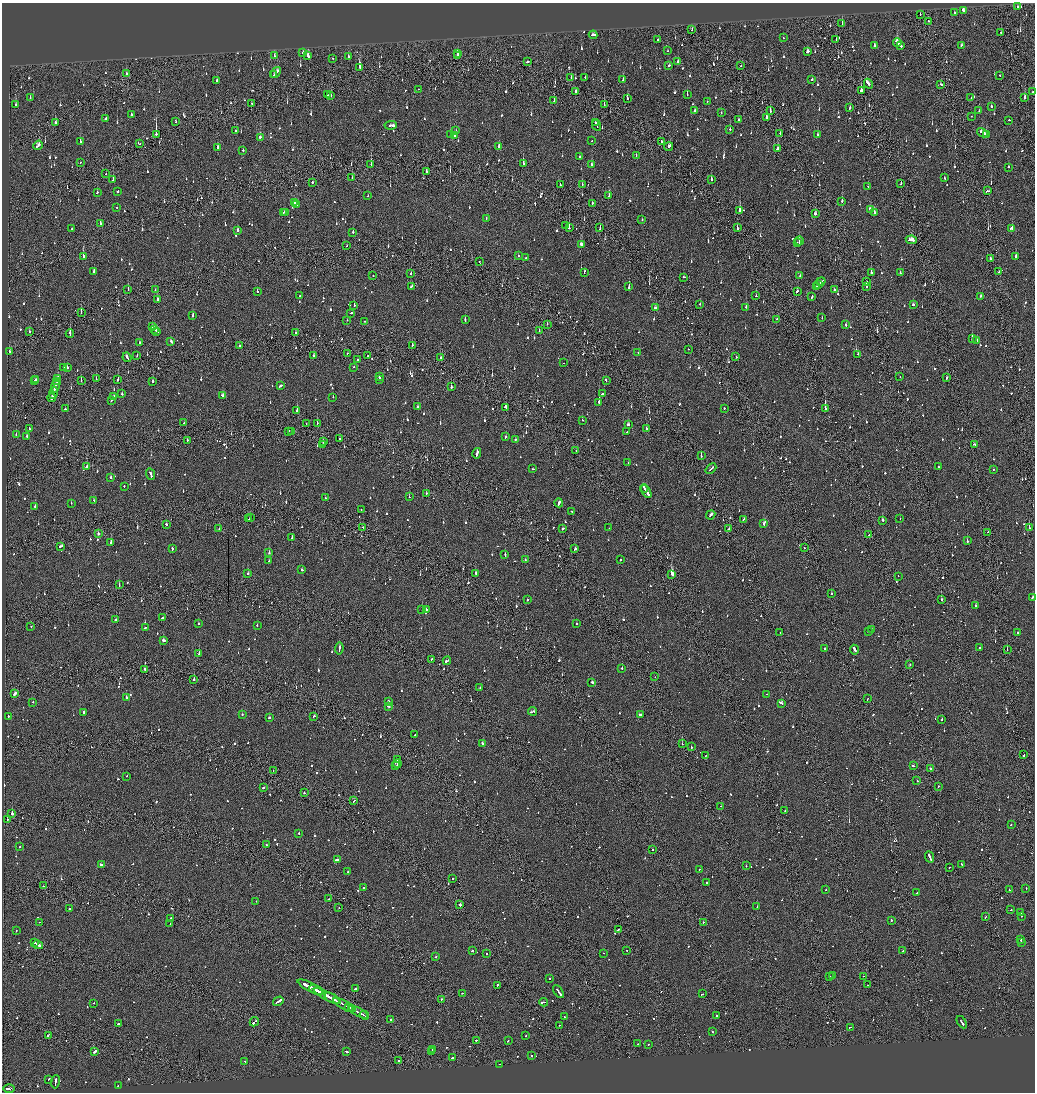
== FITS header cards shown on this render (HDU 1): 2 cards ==
NAXIS1  =                 2065
NAXIS2  =                 2180

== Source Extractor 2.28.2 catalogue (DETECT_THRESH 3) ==
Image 2065 x 2180 px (HDU 1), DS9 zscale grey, zoomed out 1/2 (1 PNG px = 2 x 2 image px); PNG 1037 x 1094 px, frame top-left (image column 1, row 2179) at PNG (2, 3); each listed source drawn as its Kron ellipse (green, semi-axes under 4 px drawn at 4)
Background -0.123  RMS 0.094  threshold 0.282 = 3 sigma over >= 5 px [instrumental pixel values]
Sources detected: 1640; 145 cannot appear on this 1/2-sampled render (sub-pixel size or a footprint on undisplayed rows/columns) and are neither listed nor drawn; of the other 1495, the 500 brightest by FLUX_AUTO listed and drawn (995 fainter detections omitted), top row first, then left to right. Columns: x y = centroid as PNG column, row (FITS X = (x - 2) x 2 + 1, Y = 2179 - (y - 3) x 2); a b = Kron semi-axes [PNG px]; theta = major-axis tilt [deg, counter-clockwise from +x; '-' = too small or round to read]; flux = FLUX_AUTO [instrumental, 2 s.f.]
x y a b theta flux
1017 6 2 2 - 72
963 10 3 2 - 350
954 13 2 2 - 110
920 15 2 1 - 74
928 21 2 1 - 460
842 23 3 2 - 120
692 30 3 1 - 62
1001 32 2 2 - 180
593 35 4 3 - 110
783 38 2 2 - 100
836 39 2 2 - 91
657 40 2 2 - 110
897 43 4 3 - 370
961 45 2 2 - 63
874 46 3 2 - 120
900 46 4 2 - 100
667 51 2 1 - 210
807 51 3 2 - 83
303 53 3 2 - 80
458 54 3 1 - 130
274 56 3 2 - 78
308 56 3 2 - 190
457 56 2 2 - 120
348 57 3 2 - 98
333 58 2 2 - 62
527 61 3 2 - 76
678 62 2 2 - 650
669 65 2 2 - 60
741 66 2 1 - 64
360 67 4 2 - 400
276 73 6 2 52 340
126 74 2 2 - 67
274 75 2 1 - 91
1000 75 2 2 - 69
571 77 2 2 - 86
585 77 2 2 - 81
812 79 2 2 - 130
217 80 2 2 - 140
623 80 3 2 - 89
868 84 5 2 - 130
941 84 2 2 - 140
419 89 2 2 - 84
861 90 4 2 - 380
576 91 2 2 - 70
1033 92 2 2 - 82
327 95 3 2 - 75
331 95 3 2 - 77
687 95 3 1 - 120
30 98 2 2 - 64
627 98 3 2 - 72
971 98 2 2 - 160
1025 98 3 2 - 150
554 101 3 1 - 100
707 101 2 2 - 87
252 103 2 1 - 89
604 104 3 1 - 100
15 105 2 2 - 170
991 106 2 2 - 60
850 108 3 2 - 79
694 111 3 2 - 61
770 111 3 2 - 170
979 111 2 2 - 82
721 113 2 2 - 83
131 115 2 2 - 180
971 116 2 1 - 69
766 117 3 2 - 78
105 119 4 2 - 130
738 120 2 2 - 63
1009 120 2 2 - 180
176 122 2 2 - 64
55 123 3 2 - 190
595 123 2 1 - 77
391 125 6 2 6 260
597 125 6 2 -64 220
730 129 2 2 - 290
235 130 2 2 - 76
456 131 2 2 - 62
780 133 3 2 - 280
982 133 6 3 -29 230
156 134 4 1 - 880
986 134 2 2 - 98
450 135 3 2 - 110
454 135 2 2 - 86
818 135 3 2 - 160
260 137 2 2 - 290
592 141 2 2 - 71
80 142 2 2 - 130
662 142 3 2 - 290
140 143 3 2 - 63
38 145 5 2 - 170
218 147 3 2 - 81
499 147 3 2 - 160
669 147 5 2 - 310
778 149 3 2 - 430
243 150 2 2 - 110
636 155 2 2 - 88
580 157 2 2 - 240
80 162 2 1 - 71
371 164 3 1 - 120
523 164 3 2 - 240
591 164 2 2 - 82
1008 167 2 2 - 110
426 172 4 2 - 100
106 174 2 1 - 63
352 178 2 1 - 79
945 178 3 2 - 72
711 179 3 2 - 130
113 180 2 2 - 160
312 182 2 2 - 470
582 184 2 1 - 70
901 184 3 2 - 99
560 185 2 1 - 68
868 186 2 1 - 140
118 191 2 2 - 87
987 191 4 2 - 82
97 192 2 2 - 76
609 195 3 2 - 110
368 196 2 2 - 71
842 201 3 2 - 280
295 203 3 3 - 140
592 203 2 2 - 73
297 204 3 2 - 100
117 208 2 1 - 170
870 210 4 3 - 260
740 211 3 2 - 320
283 213 4 2 - 140
285 213 2 2 - 170
874 213 3 2 - 260
815 214 3 3 - 130
486 219 4 2 - 110
642 219 2 2 - 380
100 223 4 2 - 220
566 225 2 2 - 94
569 228 3 2 - 370
600 228 3 1 - 150
737 228 3 1 - 110
1012 228 3 3 - 270
71 229 2 2 - 74
237 230 3 2 - 150
353 232 2 2 - 120
911 240 5 2 - 250
799 241 4 2 - 280
797 242 2 2 - 68
581 244 3 2 - 190
347 246 2 1 - 110
83 256 3 2 - 320
518 256 2 2 - 64
1016 256 3 2 - 170
526 258 2 2 - 150
991 259 3 2 - 91
479 261 2 2 - 77
93 271 3 2 - 210
584 272 3 2 - 210
871 272 3 2 - 130
999 272 2 2 - 140
900 273 3 2 - 72
411 274 2 2 - 120
800 275 2 2 - 62
373 276 2 1 - 170
684 277 2 2 - 73
821 281 5 2 - 270
866 282 3 2 - 100
818 284 3 2 - 210
411 286 3 2 - 74
629 286 3 2 - 110
817 286 2 2 - 120
866 286 2 2 - 130
128 290 2 2 - 240
155 290 2 1 - 92
834 290 2 2 - 140
797 291 3 2 - 110
257 292 3 2 - 65
300 296 2 2 - 260
756 296 2 2 - 110
812 296 3 2 - 150
980 296 3 2 - 100
157 300 3 2 - 89
700 304 2 2 - 63
354 305 2 2 - 3100
913 305 2 2 - 79
655 307 3 2 - 63
746 307 2 2 - 210
81 313 2 1 - 200
350 313 3 2 - 100
192 316 3 2 - 290
822 318 2 2 - 74
465 319 3 2 - 93
776 319 2 2 - 69
347 320 2 2 - 82
365 321 2 2 - 110
547 324 2 2 - 63
846 325 3 2 - 86
152 327 3 2 - 99
155 329 3 2 - 140
157 331 2 2 - 80
539 331 2 2 - 71
29 332 2 2 - 89
295 332 2 2 - 120
70 334 4 2 - 220
972 339 3 2 - 220
977 340 2 2 - 63
171 341 3 2 - 100
139 343 2 2 - 79
412 345 2 2 - 150
239 346 2 2 - 240
688 349 2 1 - 240
9 351 2 2 - 100
638 352 2 2 - 80
347 353 2 2 - 71
858 354 2 2 - 60
137 355 2 1 - 220
313 356 3 2 - 62
368 356 2 1 - 100
127 357 5 2 - 150
736 357 2 2 - 71
440 358 3 2 - 69
357 360 2 2 - 61
564 363 2 2 - 90
67 367 2 2 - 270
354 367 2 2 - 59
64 368 2 2 - 260
379 377 2 2 - 130
900 377 2 1 - 98
947 378 2 2 - 160
35 379 2 2 - 85
58 379 4 2 - 180
96 379 2 1 - 94
118 379 3 1 - 150
379 379 2 2 - 120
81 380 2 1 - 94
606 380 3 2 - 81
34 381 3 2 - 130
153 381 2 2 - 220
57 382 3 2 - 170
56 385 7 2 72 320
281 386 4 2 - 130
451 387 2 2 - 160
53 393 6 2 74 310
122 394 2 2 - 70
602 394 2 1 - 67
223 396 4 2 - 200
113 397 3 2 - 160
333 397 2 2 - 83
52 398 4 2 - 170
111 400 3 2 - 64
599 402 3 2 - 2700
417 407 2 2 - 130
505 407 3 2 - 250
724 408 2 2 - 89
65 409 2 2 - 100
825 409 2 2 - 640
297 410 3 2 - 260
582 420 2 2 - 82
184 423 3 1 - 110
317 423 2 1 - 75
306 424 3 1 - 79
628 424 3 3 - 260
29 428 3 2 - 110
646 429 2 2 - 370
289 431 2 2 - 67
291 432 2 2 - 120
627 432 3 2 - 200
16 434 2 2 - 100
27 436 2 2 - 98
505 437 2 2 - 100
339 438 2 2 - 77
515 439 2 2 - 230
187 440 2 1 - 81
323 442 3 2 - 65
975 444 4 2 - 140
323 445 2 2 - 100
576 451 2 2 - 86
477 453 5 2 - 240
701 456 2 2 - 120
628 463 2 2 - 110
87 467 2 2 - 82
938 467 2 2 - 110
711 468 6 2 41 230
533 469 3 2 - 82
993 469 2 2 - 62
150 474 6 2 -66 420
111 478 2 2 - 79
124 486 2 2 - 73
644 488 4 2 - 160
646 492 7 2 -58 360
426 494 3 2 - 61
325 497 2 2 - 74
409 497 2 2 - 220
94 500 2 2 - 85
71 503 2 2 - 84
559 503 4 2 - 310
35 506 2 2 - 210
361 509 2 2 - 96
572 512 3 2 - 72
711 515 5 2 - 270
250 517 2 2 - 84
900 518 2 2 - 85
249 519 2 1 - 67
744 519 3 2 - 75
882 520 2 2 - 290
166 524 2 2 - 92
764 524 2 2 - 280
363 527 2 1 - 99
219 528 2 1 - 86
609 528 2 2 - 110
1029 528 3 2 - 200
562 529 2 2 - 260
729 529 4 2 - 110
988 532 2 2 - 71
98 534 2 2 - 260
868 535 2 1 - 110
292 537 2 1 - 140
967 541 3 2 - 100
111 543 2 2 - 420
61 546 4 2 - 140
804 548 2 1 - 64
172 549 2 2 - 180
575 549 3 2 - 160
269 553 2 2 - 150
505 555 2 2 - 300
525 560 2 2 - 76
620 560 2 2 - 61
269 561 2 2 - 69
302 570 2 2 - 80
476 573 2 2 - 420
248 574 2 2 - 300
672 574 3 2 - 1300
898 576 2 2 - 270
119 585 2 1 - 120
831 594 2 2 - 74
1032 597 3 2 - 74
527 599 2 2 - 90
941 600 2 2 - 140
976 606 2 2 - 250
426 609 2 2 - 66
422 610 2 2 - 280
162 618 3 2 - 80
116 619 3 2 - 140
198 623 2 2 - 70
576 623 2 2 - 83
257 625 2 2 - 76
31 626 2 2 - 60
145 628 2 2 - 80
872 629 2 2 - 68
868 632 2 2 - 62
780 633 2 1 - 81
1017 633 2 2 - 62
163 641 2 2 - 340
339 648 6 2 82 230
825 648 2 2 - 76
980 648 2 2 - 66
854 650 5 2 - 260
1007 650 2 1 - 110
199 653 2 2 - 230
431 659 2 1 - 70
447 661 4 2 - 170
910 664 2 1 - 80
622 668 2 2 - 75
145 670 4 2 - 120
655 677 2 2 - 81
194 680 2 1 - 330
592 682 3 2 - 360
480 687 2 2 - 97
15 694 4 2 - 210
767 694 2 2 - 64
126 697 2 2 - 450
867 699 2 1 - 89
388 701 2 2 - 130
33 702 2 2 - 70
782 703 3 2 - 400
388 706 3 2 - 87
532 711 4 1 - 290
84 712 2 2 - 250
242 714 2 2 - 78
641 715 4 2 - 140
8 716 2 2 - 220
314 716 2 2 - 75
269 718 2 2 - 97
942 719 2 2 - 75
415 735 2 2 - 71
482 744 3 2 - 150
682 744 2 1 - 110
691 747 2 2 - 96
706 755 2 1 - 75
1024 755 3 1 - 77
397 760 3 1 - 140
397 764 4 1 - 230
396 766 3 2 - 110
913 766 3 2 - 110
930 768 2 2 - 110
273 771 2 1 - 88
127 776 2 2 - 59
917 781 2 2 - 200
938 786 2 1 - 67
264 788 3 2 - 69
304 793 2 2 - 220
354 801 3 2 - 73
721 806 3 1 - 220
785 811 2 2 - 210
12 814 2 2 - 720
7 820 2 1 - 95
1011 825 2 2 - 84
299 833 2 2 - 82
266 845 2 2 - 66
20 847 2 2 - 83
652 850 2 2 - 90
930 857 6 2 -66 400
337 860 3 2 - 340
101 864 3 2 - 130
962 864 3 2 - 110
746 866 2 2 - 100
950 867 2 2 - 97
700 869 2 1 - 110
348 872 2 2 - 120
453 879 2 2 - 92
706 883 2 2 - 78
43 886 2 1 - 180
364 888 2 2 - 61
826 889 2 2 - 100
1026 889 2 2 - 79
1009 890 3 2 - 180
917 892 2 2 - 100
329 899 2 2 - 63
256 901 2 2 - 92
460 905 2 2 - 1000
757 907 2 2 - 190
69 908 2 2 - 59
339 908 2 2 - 77
1011 910 2 2 - 170
1021 913 3 2 - 78
1021 916 2 1 - 140
985 917 3 1 - 75
171 919 3 2 - 110
891 920 2 2 - 110
40 922 2 1 - 66
703 922 2 2 - 140
170 924 2 1 - 170
16 930 2 1 - 61
618 930 2 2 - 67
1021 940 3 2 - 150
1021 942 3 2 - 170
34 943 3 1 - 150
38 945 5 2 - 310
627 950 2 2 - 140
472 951 2 2 - 80
903 951 2 1 - 74
487 953 2 2 - 77
603 953 2 2 - 59
436 957 2 2 - 79
833 975 2 2 - 370
829 976 2 2 - 70
863 976 2 1 - 96
550 978 2 2 - 77
497 985 4 2 - 130
867 985 2 1 - 260
310 987 14 2 -28 1400
355 989 2 2 - 110
316 990 8 2 -27 940
559 992 7 2 -54 350
462 993 2 1 - 180
702 994 3 2 - 73
327 996 15 2 -27 1700
332 998 9 2 -30 1100
441 999 2 1 - 73
278 1001 5 2 - 250
544 1002 4 1 - 170
94 1003 2 2 - 76
345 1005 13 2 -28 1600
349 1007 3 2 - 760
352 1009 3 2 - 440
358 1012 10 2 -28 1100
364 1015 5 1 - 440
716 1015 2 2 - 220
564 1017 2 2 - 69
390 1020 2 2 - 240
254 1022 5 2 - 230
962 1022 7 2 -57 260
118 1024 3 2 - 130
559 1025 2 1 - 68
850 1027 2 2 - 110
712 1032 2 2 - 120
48 1035 3 2 - 180
526 1036 2 2 - 61
476 1040 2 2 - 100
508 1041 2 1 - 110
638 1044 2 2 - 62
648 1044 2 2 - 73
432 1049 2 2 - 180
95 1051 3 2 - 380
346 1051 3 2 - 240
431 1052 4 2 - 290
531 1055 2 2 - 150
452 1058 3 2 - 99
399 1061 2 2 - 150
245 1062 2 2 - 63
499 1064 2 2 - 130
48 1079 3 2 - 120
55 1082 7 2 81 240
118 1086 2 2 - 77
9 1088 6 2 -1 240
At the frame edge (FLAGS 8, measured only in part): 1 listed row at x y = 1033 92
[995 fainter detections neither listed nor drawn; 145 sub-pixel or undisplayed-footprint detections neither listed nor drawn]